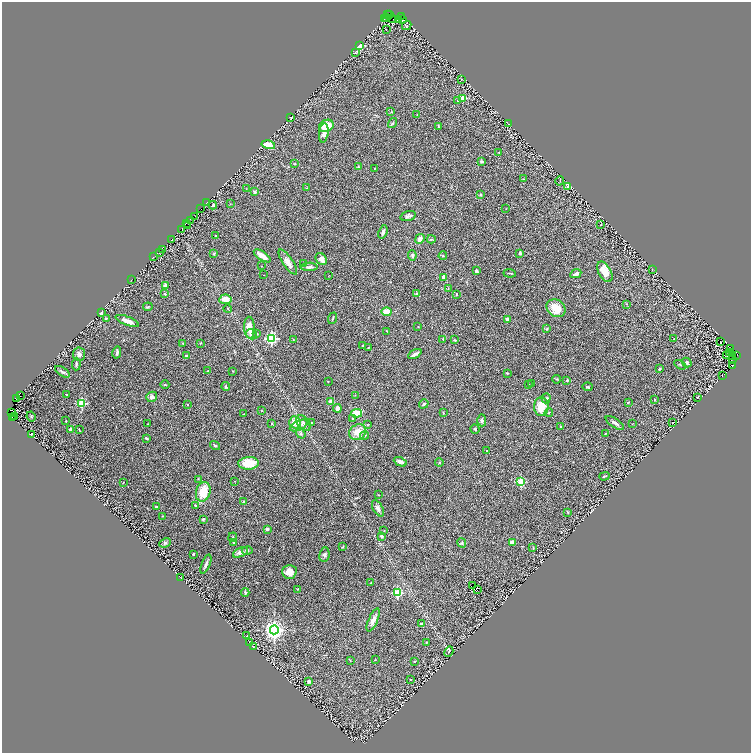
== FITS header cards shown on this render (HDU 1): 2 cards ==
NAXIS1  =                 1498
NAXIS2  =                 1501

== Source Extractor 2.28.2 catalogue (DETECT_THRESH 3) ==
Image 1498 x 1501 px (HDU 1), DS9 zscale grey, zoomed out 1/2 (1 PNG px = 2 x 2 image px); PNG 753 x 755 px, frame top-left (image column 2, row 1501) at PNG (2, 2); each listed source drawn as its Kron ellipse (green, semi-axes under 4 px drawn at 4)
Background 0.0885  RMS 0.017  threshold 0.0498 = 3 sigma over >= 5 px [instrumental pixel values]
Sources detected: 286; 49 cannot appear on this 1/2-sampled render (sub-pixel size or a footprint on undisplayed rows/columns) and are neither listed nor drawn; the other 237 listed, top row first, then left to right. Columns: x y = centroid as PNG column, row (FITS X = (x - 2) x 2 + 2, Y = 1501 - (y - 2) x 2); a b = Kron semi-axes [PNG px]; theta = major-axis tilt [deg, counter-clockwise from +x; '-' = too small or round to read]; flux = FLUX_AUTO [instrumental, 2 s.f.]
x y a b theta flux
388 15 2 1 - 10
390 15 2 1 - 45
401 16 3 2 - 150
387 17 3 2 - 140
384 19 2 2 - 120
393 19 2 1 - 29
398 19 3 2 - 190
403 20 3 2 - 80
407 26 5 2 - 2.4
386 30 2 1 - 0.92
360 46 2 2 - 98
356 53 3 2 - 1.5
461 80 2 1 - 0.74
463 98 3 3 - 87
457 100 3 3 - 2.2
391 112 3 2 - 2.1
417 115 2 1 - 1.7
291 117 3 1 - 1.8
392 123 5 3 - 3.5
509 124 3 2 - 1.3
326 126 7 6 - 51
438 127 3 2 - 1.8
324 133 10 4 83 24
268 145 7 3 -14 66
499 152 2 2 - 2
481 161 4 2 - 4.1
295 164 2 2 - 2.2
358 167 3 3 - 2.2
374 168 2 2 - 1.1
523 179 4 2 - 1.4
560 181 4 1 - 1.6
568 186 2 2 - 39
307 188 3 2 - 1.3
246 189 3 2 - 1.2
255 192 2 2 - 19
481 195 4 3 - 2.7
206 203 3 2 - 89
230 204 2 2 - 1
213 205 4 3 - 6.8
201 209 2 1 - 79
506 209 3 2 - 1.1
195 216 2 1 - 90
408 216 8 4 17 8.1
191 221 3 2 - 44
186 223 4 1 - 350
601 224 2 1 - 0.85
188 226 3 1 - 88
182 230 2 1 - 50
383 232 7 3 71 11
215 236 2 2 - 2.2
171 239 3 2 - 150
420 239 5 4 - 17
431 239 4 3 - 2.8
162 249 2 1 - 13
159 252 2 1 - 1.2
214 253 3 2 - 3
520 253 3 3 - 5.2
412 255 5 4 - 5.5
262 256 10 3 -33 36
443 256 4 3 - 3.1
153 257 2 1 - 4.8
321 259 6 5 - 16
288 262 15 5 -56 27
304 264 3 2 - 2.3
261 266 3 2 - 1
309 267 8 3 1 9.8
652 270 3 1 - 1.1
476 271 4 3 - 4.5
605 272 11 6 -61 46
510 273 6 2 -5 2.5
576 274 6 3 26 15
264 275 2 1 - 1.7
328 276 2 1 - 0.85
444 277 3 3 - 14
131 280 2 1 - 15
165 285 2 2 - 23
448 289 3 3 - 2.1
165 294 4 3 - 3
417 294 4 3 - 3.5
456 294 2 2 - 6.9
225 299 6 4 5 30
627 304 2 2 - 1.6
148 307 5 3 - 3.8
556 308 10 8 -34 58
228 309 4 2 - 2.1
387 312 5 4 - 36
101 313 3 2 - 5
106 318 4 3 - 2.9
333 318 6 2 71 3.4
507 319 3 3 - 15
127 321 12 4 -21 22
418 326 2 2 - 1.9
249 328 11 5 -86 42
547 329 4 3 - 2.7
387 331 2 2 - 1.3
257 333 3 3 - 2.5
251 334 6 5 - 12
271 339 4 3 - 450
293 339 3 2 - 1.6
443 339 4 2 - 1.6
674 339 2 2 - 4.5
454 340 4 3 - 2.5
721 342 2 1 - 1.3
182 343 4 3 - 2.7
200 343 3 2 - 2.7
363 345 3 2 - 1.9
368 348 2 1 - 1.4
731 349 2 1 - 0.93
729 352 2 1 - 0.85
117 353 6 3 77 6.7
79 354 6 6 - 11
415 354 7 2 28 10
187 355 4 2 - 4.1
726 355 3 1 - 0.72
733 356 2 1 - 1
737 356 3 1 - 12
732 359 2 1 - 0.73
687 363 5 4 - 4
76 364 6 3 88 6.3
680 365 6 3 -31 3.2
733 365 3 1 - 80
659 369 4 2 - 3.7
208 371 2 2 - 1.3
233 371 2 2 - 2.4
62 372 8 3 -33 6.2
507 373 3 2 - 2.1
722 375 2 1 - 0.91
557 379 4 3 - 3.3
567 380 2 2 - 9.7
328 381 2 2 - 1.1
531 384 2 2 - 1.5
165 385 4 3 - 2.7
529 385 3 3 - 3.5
226 387 4 3 - 3.4
588 387 5 3 - 3.9
66 395 3 2 - 2.2
355 395 3 2 - 1.5
20 396 2 1 - 59
152 397 5 5 - 11
698 397 4 3 - 2.7
16 398 2 2 - 400
546 398 5 4 - 4.8
655 400 2 2 - 1.8
330 401 3 2 - 17
628 402 2 2 - 3.7
82 403 3 3 - 210
187 404 2 2 - 1.5
424 404 5 3 - 4.6
541 406 9 7 89 57
337 408 4 4 - 13
262 411 3 2 - 1.7
12 413 2 1 - 3.1
357 413 5 3 - 53
443 413 3 3 - 2.4
549 413 4 3 - 3
243 414 2 1 - 1.1
15 416 2 1 - 21
31 416 5 2 - 2.8
13 417 2 1 - 8.1
353 418 2 2 - 3.8
482 420 6 4 -89 8.5
66 421 2 2 - 4
295 422 6 5 - 33
272 423 3 2 - 2.3
304 423 9 6 -50 13
312 423 2 2 - 1.8
615 423 11 3 -34 11
673 423 3 2 - 1.5
147 424 2 2 - 2
632 424 3 2 - 0.93
299 425 9 4 25 14
367 425 3 3 - 2.5
561 427 2 2 - 1.8
71 429 3 3 - 11
475 429 4 3 - 3.2
79 430 4 2 - 1.5
358 432 9 7 31 43
301 433 5 4 - 5.4
605 433 3 3 - 2.2
31 434 3 2 - 4.7
365 435 5 4 - 6.4
146 438 4 3 - 3.6
215 446 5 2 - 5.8
486 450 2 2 - 8.4
400 462 7 4 -24 12
249 463 10 6 2 66
439 463 4 3 - 3.4
604 476 5 2 - 3.1
198 479 3 2 - 1.7
235 481 2 2 - 1.3
123 482 2 2 - 3
521 482 3 3 - 170
203 492 10 7 72 68
379 495 3 2 - 1.6
244 501 3 3 - 4
195 505 3 3 - 2.8
156 507 3 2 - 3.7
378 508 9 5 -60 11
568 512 3 3 - 1.9
162 516 2 2 - 1.5
203 519 3 2 - 6
267 529 2 2 - 22
384 530 2 2 - 1.2
382 536 3 3 - 7.5
233 537 5 2 - 2.4
512 542 4 4 - 14
165 543 6 4 24 7
233 543 3 2 - 3.7
462 543 5 4 - 4.2
342 547 3 2 - 1.9
533 547 3 2 - 1.5
247 551 5 4 - 6
240 552 8 4 27 18
193 554 2 2 - 4.7
324 555 7 5 83 8.5
206 564 10 3 68 9
289 572 7 7 - 36
181 578 2 1 - 0.97
371 583 3 2 - 1.7
472 586 2 1 - 1.4
298 589 3 2 - 1.6
477 590 2 1 - 1.5
245 592 4 3 - 5.3
397 593 3 3 - 250
373 620 12 4 66 18
422 624 3 2 - 2.9
274 630 4 4 - 2000
247 636 3 2 - 1.4
426 642 2 2 - 1.5
249 643 2 2 - 1.7
253 646 3 1 - 1
449 652 5 3 - 3.3
350 660 3 2 - 1.7
375 660 2 1 - 1
414 661 3 2 - 1.9
410 680 2 2 - 2.5
309 681 3 3 - 10
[49 sub-pixel or undisplayed-footprint detections neither listed nor drawn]